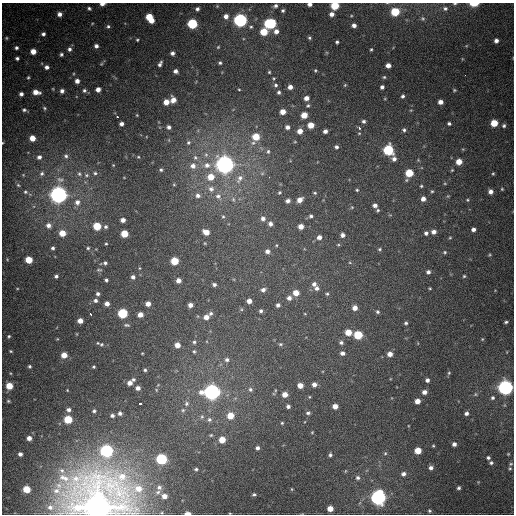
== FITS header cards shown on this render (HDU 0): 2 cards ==
NAXIS1  =                  512
NAXIS2  =                  512

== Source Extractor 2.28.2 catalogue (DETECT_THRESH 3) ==
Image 512 x 512 px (HDU 0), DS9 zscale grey, 1 PNG px = 1 image px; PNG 516 x 516 px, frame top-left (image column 1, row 512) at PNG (2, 3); no overlay
Background 656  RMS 20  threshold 58.9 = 3 sigma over >= 5 px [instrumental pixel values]
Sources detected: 313; all 313 listed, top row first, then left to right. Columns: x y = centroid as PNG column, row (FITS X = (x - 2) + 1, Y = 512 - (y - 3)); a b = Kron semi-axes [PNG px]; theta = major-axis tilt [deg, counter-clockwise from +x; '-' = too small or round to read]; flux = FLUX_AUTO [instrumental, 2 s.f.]
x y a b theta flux
102 4 5 3 - 6.0e+03
310 4 4 3 - 5.1e+03
455 4 6 4 3 2.0e+03
474 4 7 3 1 2.2e+04
275 6 5 4 - 3.5e+03
335 6 5 5 - 5.2e+04
89 8 4 4 - 2.5e+03
445 8 7 6 - 4.1e+03
197 9 4 4 - 3.3e+03
283 10 4 4 - 2.6e+03
395 12 5 5 - 5.7e+04
59 14 5 5 - 6.3e+03
332 14 4 4 - 6.6e+03
226 16 5 5 - 6.6e+03
149 17 6 5 - 2.9e+04
423 18 6 6 - 2.6e+03
151 20 4 4 - 1.1e+04
240 20 6 6 - 3.8e+05
270 23 7 6 - 1.4e+05
92 24 5 3 - 1.1e+03
192 24 5 5 - 1.1e+05
354 25 4 4 - 5.8e+03
108 26 5 5 - 2.6e+03
251 27 5 4 - 1.9e+03
276 31 6 5 - 7.4e+03
264 32 5 5 - 3.5e+04
43 34 4 4 - 3.5e+03
6 38 4 4 - 1.6e+03
309 38 4 4 - 2.1e+03
137 40 3 3 - 1.6e+03
496 40 4 4 - 5.3e+03
337 42 4 3 - 2.4e+03
96 46 4 4 - 4.7e+03
466 46 5 3 - 1.1e+03
218 47 4 3 - 1.3e+03
16 48 5 4 - 3.0e+03
69 49 6 5 - 4.1e+03
371 49 4 3 - 1.6e+03
33 51 5 5 - 1.4e+04
172 53 4 4 - 4.2e+03
61 54 5 4 - 2.7e+03
17 58 4 3 - 2.9e+03
220 63 4 4 - 2.3e+03
101 64 5 4 - 1.4e+03
160 64 6 3 62 3.9e+03
388 65 4 4 - 8.3e+03
47 67 5 5 - 5.1e+03
315 70 5 4 - 1.5e+03
175 71 4 4 - 5.1e+03
269 72 3 3 - 1.5e+03
465 75 2 2 - 2.5e+03
28 77 4 3 - 1.7e+03
384 77 4 4 - 1.7e+03
274 78 4 4 - 1.3e+03
77 81 5 5 - 7.0e+03
276 85 6 5 - 3.0e+03
345 85 5 4 - 1.5e+03
290 87 4 4 - 7.6e+03
382 87 4 4 - 3.7e+03
98 89 4 4 - 7.6e+03
239 89 3 2 - 1.1e+03
84 90 6 6 - 3.3e+03
454 90 4 3 - 1.5e+03
62 91 4 4 - 5.2e+03
36 92 7 4 -8 1.2e+04
279 92 5 4 - 2.9e+03
21 94 4 4 - 4.4e+03
403 96 4 4 - 2.8e+03
306 98 5 4 - 8.0e+03
173 100 6 5 - 1.0e+04
166 102 5 5 - 1.2e+04
440 102 4 4 - 7.9e+03
308 105 5 4 - 2.1e+03
44 108 5 4 - 2.1e+03
24 110 5 4 - 2.7e+03
411 110 5 3 - 1.1e+03
283 112 5 4 - 1.4e+04
137 115 3 3 - 9.9e+02
304 115 5 5 - 2.1e+04
117 117 3 2 - 1.6e+04
363 121 5 5 - 3.5e+03
449 123 4 3 - 2.8e+03
494 123 5 5 - 3.1e+04
121 124 4 4 - 4.7e+03
311 125 5 5 - 2.0e+04
504 126 5 5 - 2.9e+03
169 127 4 4 - 3.8e+03
287 127 5 4 - 5.6e+03
359 128 3 3 - 5.1e+03
404 130 6 5 - 3.0e+03
300 131 5 5 - 1.2e+04
325 131 4 4 - 5.3e+03
359 133 5 4 - 1.5e+03
256 137 5 5 - 2.9e+04
32 138 5 5 - 1.5e+04
188 142 6 6 - 2.7e+03
295 142 5 3 - 1.2e+03
2 143 4 2 - 9.2e+02
253 143 8 6 3 4.8e+03
336 147 5 4 - 3.3e+03
388 150 6 6 - 1.2e+05
268 151 6 5 - 2.8e+03
206 155 7 6 - 3.9e+03
66 156 7 5 -61 3.3e+03
39 157 5 5 - 4.2e+03
138 157 4 4 - 1.2e+03
195 157 8 6 -46 4.3e+03
394 159 6 6 - 5.8e+03
459 162 5 5 - 1.8e+04
113 165 4 3 - 9.0e+02
207 165 10 8 4 1.0e+04
225 165 7 7 - 1.0e+06
193 166 8 8 - 8.7e+03
161 170 5 4 - 2.2e+03
452 170 5 4 - 1.4e+03
42 173 6 6 - 3.2e+03
95 173 5 5 - 2.3e+03
262 173 6 4 1 2.2e+03
409 173 5 5 - 4.3e+04
493 173 3 3 - 1.4e+03
79 174 6 6 - 2.9e+03
86 175 6 5 - 2.6e+03
211 177 7 7 - 1.9e+04
239 179 14 8 59 1.1e+04
60 180 11 7 -22 6.1e+03
445 183 5 3 - 1.2e+03
174 184 4 4 - 1.4e+03
18 185 5 5 - 1.9e+03
421 186 4 4 - 1.7e+03
211 189 9 9 - 8.2e+03
502 189 3 3 - 1.3e+03
357 190 4 3 - 1.7e+03
432 191 4 4 - 1.7e+03
490 191 5 4 - 6.2e+03
25 192 6 5 - 2.6e+03
279 192 4 4 - 1.6e+03
315 193 4 3 - 1.6e+03
58 195 7 6 - 9.0e+05
198 195 7 7 - 5.4e+03
218 196 10 9 - 8.1e+03
448 196 5 4 - 1.4e+03
233 199 8 6 -88 3.7e+03
423 199 5 5 - 7.1e+03
300 200 5 4 - 9.9e+03
467 200 5 4 - 1.5e+03
288 201 4 4 - 4.6e+03
77 202 8 7 - 8.0e+03
375 205 5 4 - 5.5e+03
352 207 4 3 - 1.2e+03
378 210 4 4 - 1.8e+03
311 216 4 4 - 2.6e+03
223 217 5 5 - 2.0e+03
263 218 5 5 - 4.9e+03
123 220 4 4 - 7.1e+03
270 224 5 5 - 4.8e+03
48 225 7 7 - 7.6e+03
97 226 5 5 - 3.9e+04
301 226 4 4 - 9.7e+03
106 227 6 5 - 2.8e+03
473 229 4 4 - 4.8e+03
206 232 6 4 -29 1.3e+04
434 232 5 4 - 6.3e+03
62 233 6 5 - 2.1e+04
426 233 4 4 - 3.7e+03
124 234 5 5 - 2.8e+04
342 235 4 4 - 5.1e+03
319 237 5 4 - 6.3e+03
450 238 4 3 - 1.2e+03
106 244 3 3 - 1.4e+03
338 245 5 3 - 1.3e+03
53 248 5 4 - 3.0e+03
88 248 4 4 - 2.0e+03
380 249 5 4 - 1.7e+03
267 251 5 5 - 5.2e+03
445 252 4 4 - 1.7e+03
490 255 5 4 - 1.4e+03
29 260 5 5 - 2.7e+04
174 261 5 5 - 3.9e+04
105 263 4 4 - 2.6e+03
350 263 5 3 - 1.2e+03
139 268 4 3 - 1.1e+03
99 270 8 4 11 2.0e+03
428 272 4 4 - 4.1e+03
56 276 4 4 - 2.9e+03
464 276 4 4 - 1.6e+03
133 277 5 5 - 4.3e+03
106 280 4 3 - 2.7e+03
178 280 4 4 - 7.6e+03
214 284 4 3 - 3.2e+03
314 284 6 6 - 5.1e+03
17 288 4 3 - 9.8e+02
317 288 6 6 - 4.6e+03
430 288 3 2 - 1.2e+03
263 290 5 5 - 4.6e+03
296 293 5 5 - 1.4e+04
98 294 4 4 - 3.4e+03
327 294 4 4 - 1.9e+03
289 298 5 5 - 5.8e+03
95 300 6 5 - 3.9e+03
249 301 4 4 - 8.1e+03
107 304 5 4 - 6.7e+03
148 304 4 4 - 8.6e+03
190 305 4 4 - 7.0e+03
278 305 4 4 - 3.8e+03
355 308 5 5 - 9.5e+03
261 311 4 4 - 2.9e+03
377 312 4 4 - 2.2e+03
123 313 5 5 - 9.1e+04
211 313 6 5 - 2.9e+03
90 314 4 3 - 3.5e+03
305 314 4 2 - 8.8e+02
140 315 5 4 - 1.0e+04
206 317 6 5 - 9.4e+03
80 321 5 4 - 1.1e+04
506 322 4 3 - 2.2e+03
406 323 3 3 - 2.1e+03
127 325 7 4 -6 2.3e+03
348 332 5 5 - 2.1e+04
77 334 5 3 - 9.9e+02
358 335 5 5 - 5.5e+04
9 336 3 3 - 1.7e+03
482 339 5 4 - 1.3e+03
194 342 5 5 - 2.3e+03
341 343 4 4 - 3.0e+03
101 344 7 6 - 3.1e+03
280 344 5 4 - 1.8e+03
177 345 5 4 - 1.1e+04
11 351 3 3 - 1.4e+03
194 351 5 4 - 1.8e+03
142 353 3 2 - 9.9e+02
342 353 5 4 - 5.0e+03
390 354 5 5 - 8.8e+03
64 355 5 5 - 1.6e+04
227 360 7 6 - 4.0e+03
29 366 5 4 - 2.1e+03
93 367 3 3 - 1.8e+03
145 370 3 3 - 1.9e+03
10 373 5 3 - 1.3e+03
449 373 5 4 - 1.7e+03
133 379 4 4 - 2.1e+03
427 380 4 4 - 3.9e+03
130 383 5 4 - 7.4e+03
314 384 5 5 - 6.7e+03
300 385 5 4 - 1.2e+04
9 386 5 5 - 2.4e+04
505 387 6 6 - 6.1e+05
138 388 4 4 - 5.8e+03
250 389 7 6 - 3.5e+03
67 390 3 3 - 1.0e+03
156 390 6 4 74 1.4e+03
275 390 5 3 - 1.1e+03
212 392 7 6 - 7.3e+05
424 392 5 4 - 7.0e+03
285 394 5 5 - 1.1e+04
475 394 6 4 62 1.7e+03
493 398 4 4 - 2.5e+03
8 401 5 4 - 1.8e+03
417 401 5 4 - 1.1e+04
140 403 3 3 - 2.6e+04
186 404 6 6 - 3.2e+03
288 406 4 4 - 3.8e+03
335 406 5 4 - 1.0e+04
68 410 5 5 - 4.4e+03
183 410 5 5 - 2.3e+03
94 411 5 4 - 2.5e+03
120 413 4 4 - 3.5e+03
308 413 6 5 - 3.3e+03
466 413 4 4 - 3.7e+03
112 416 4 4 - 3.3e+03
230 416 6 5 - 2.2e+04
202 417 6 5 - 2.6e+03
68 419 5 5 - 4.9e+04
209 420 6 6 - 3.5e+03
282 423 4 4 - 1.5e+03
312 432 4 4 - 1.2e+03
211 435 5 4 - 1.5e+03
29 438 5 5 - 7.8e+03
222 440 5 5 - 2.1e+04
454 444 4 4 - 4.6e+03
433 446 3 3 - 1.3e+03
257 448 4 4 - 3.8e+03
106 451 6 6 - 2.6e+05
418 451 5 5 - 2.3e+04
385 453 6 5 - 1.9e+03
20 454 4 4 - 4.8e+03
508 454 3 3 - 1.2e+03
330 455 4 4 - 2.7e+03
488 458 4 4 - 2.6e+03
161 459 6 5 - 1.6e+05
491 463 5 4 - 2.7e+03
511 464 5 4 - 1.8e+03
431 468 5 5 - 4.7e+03
510 468 5 4 - 1.7e+03
196 469 4 3 - 2.0e+03
62 470 9 7 -39 7.4e+03
345 471 5 3 - 1.1e+03
403 474 6 5 - 4.7e+03
358 478 6 6 - 3.6e+03
478 482 4 4 - 1.0e+03
159 487 6 5 - 3.9e+03
459 488 4 3 - 2.6e+03
27 489 5 5 - 2.9e+04
292 489 5 3 - 1.1e+03
158 492 7 6 - 3.2e+03
254 494 5 4 - 2.5e+03
164 496 5 4 - 8.0e+03
378 497 6 6 - 5.8e+05
98 505 27 24 -3 2.4e+06
50 507 11 9 -6 1.1e+04
330 508 5 4 - 1.4e+04
429 511 3 3 - 1.7e+03
187 513 5 3 - 9.6e+03
230 513 4 3 - 1.0e+03
At the frame edge (FLAGS 8, measured only in part): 10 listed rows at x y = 102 4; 310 4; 455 4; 474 4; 335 6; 2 143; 505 387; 98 505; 187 513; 230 513